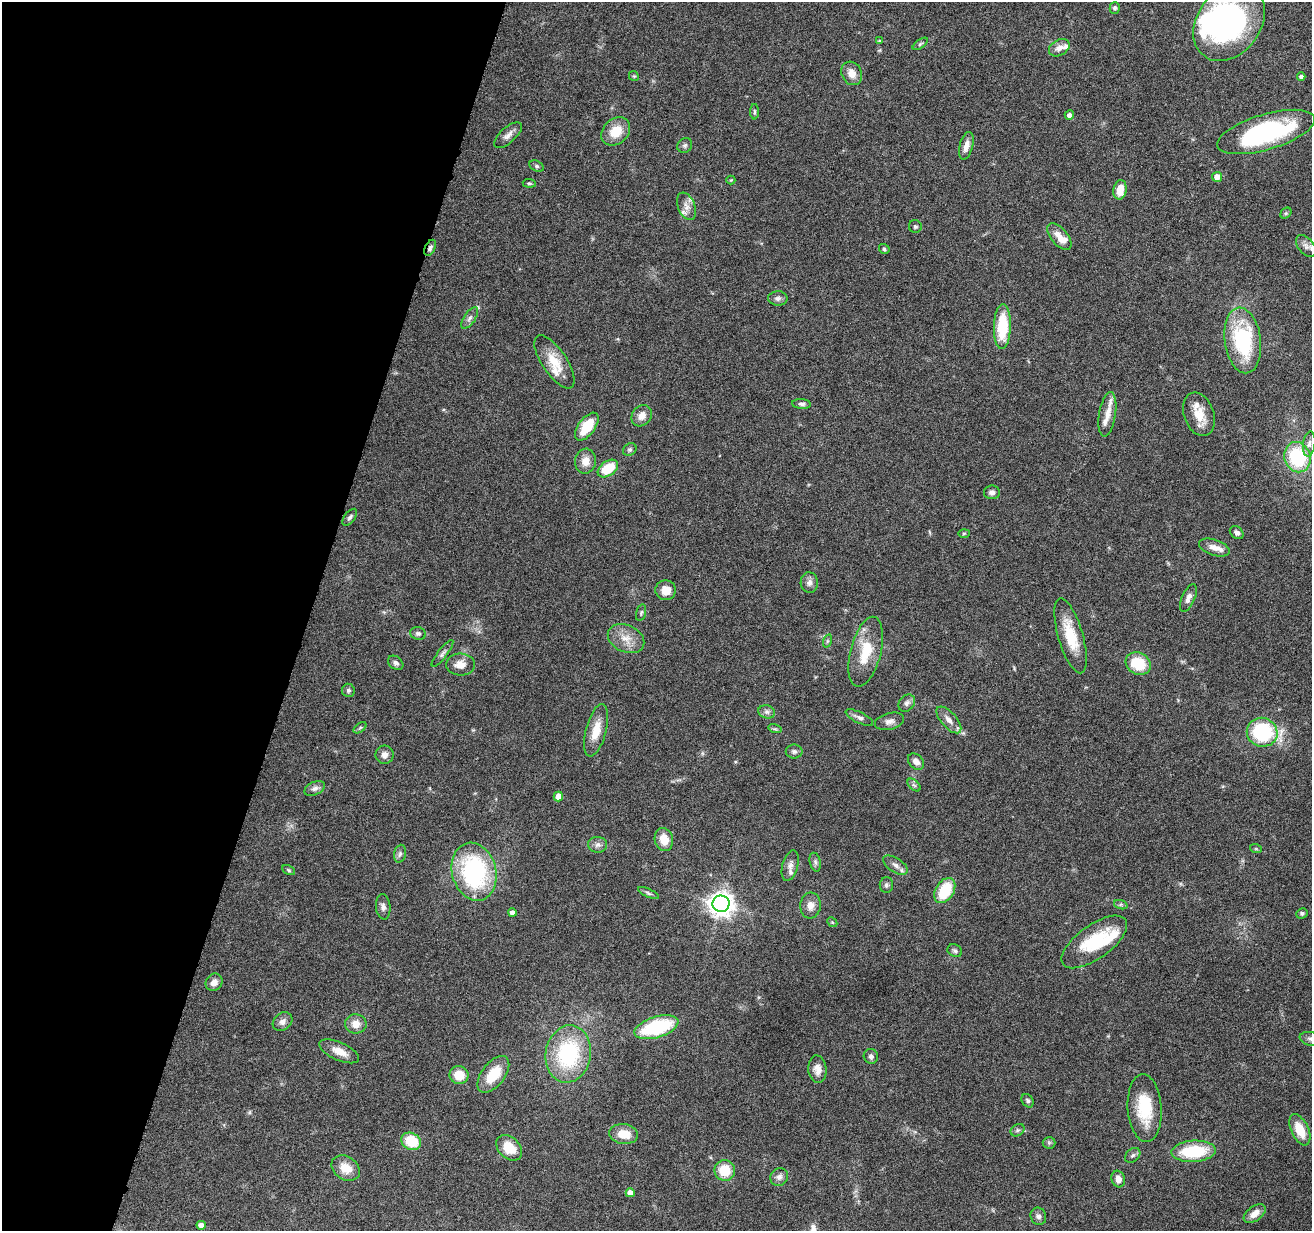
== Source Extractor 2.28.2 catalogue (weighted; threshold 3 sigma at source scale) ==
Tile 9 of 4 x 4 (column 1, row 3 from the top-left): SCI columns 3-1312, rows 1483-2711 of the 5244 x 5297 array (HDU 1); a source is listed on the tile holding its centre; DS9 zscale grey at full resolution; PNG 1314 x 1233 px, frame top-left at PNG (2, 2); each listed source drawn as its Kron ellipse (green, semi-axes under 4 px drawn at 4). Shown black and unused: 23% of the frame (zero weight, under 4 of 8 exposures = <1% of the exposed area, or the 3 px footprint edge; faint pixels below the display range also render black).
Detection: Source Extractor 2.28.2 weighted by HDU 2 'WHT'; one run over the whole footprint, this tile lists its part. Background 0.0595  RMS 0.0042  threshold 0.0172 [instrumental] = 3 sigma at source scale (4.09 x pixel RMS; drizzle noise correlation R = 1.36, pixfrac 0.8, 0.05/0.05 arcsec/px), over >= 5 px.
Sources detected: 139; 3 inside a brighter object's white glare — neither listed nor drawn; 10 inside a brighter listed object's ellipse — not listed separately; the other 126 listed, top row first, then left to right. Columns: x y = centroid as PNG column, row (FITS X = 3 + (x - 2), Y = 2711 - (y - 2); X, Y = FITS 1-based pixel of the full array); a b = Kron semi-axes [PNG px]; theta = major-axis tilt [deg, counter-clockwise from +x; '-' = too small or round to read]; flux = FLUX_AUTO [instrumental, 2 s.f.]
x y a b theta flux
1115 8 6 5 - 0.93
1229 22 42 31 53 83
880 41 4 3 - 0.49
920 44 9 4 36 0.71
1059 48 11 7 30 2.5
852 73 12 10 -63 3.6
634 76 5 4 - 0.46
1301 77 4 4 - 1.2
754 112 8 3 90 0.52
1069 115 4 4 - 1.6
616 131 16 12 41 8.2
1266 132 51 17 16 57
508 135 17 8 42 2.4
685 145 8 7 - 0.98
966 146 14 6 76 2.7
537 166 7 5 -27 0.79
1217 177 5 5 - 3.1
731 180 4 4 - 0.37
529 183 7 4 -6 0.6
1120 190 10 6 79 5.4
687 206 14 8 -68 2.7
1286 213 6 5 - 0.64
915 226 6 6 - 0.78
1059 236 16 8 -50 4
1306 246 13 7 -50 2.1
430 248 8 5 63 1.1
884 249 5 4 - 0.69
778 298 9 7 -2 1.4
470 318 12 5 56 1.5
1002 327 22 8 88 16
1243 340 33 18 -82 35
554 362 31 12 -56 8.4
802 404 9 5 -4 1
1107 414 22 8 81 3.7
1199 414 22 15 -70 7
642 416 11 9 50 3
587 427 16 8 53 11
1309 444 12 6 82 1.7
630 450 7 6 - 0.81
1297 457 15 13 -69 25
585 461 12 10 81 3.6
608 469 11 7 36 11
992 492 8 7 - 1.4
350 517 10 5 51 1
964 533 5 3 - 0.44
1237 533 7 5 -42 1.2
1214 547 16 7 -19 3.3
809 582 10 8 89 1.8
666 590 10 10 - 4
1188 598 15 6 65 2.1
641 613 8 4 74 0.67
418 633 8 6 -12 0.99
1071 636 39 12 -74 12
626 639 19 13 -25 5.3
827 641 7 4 71 0.58
866 652 36 15 76 13
442 653 16 4 53 1.3
396 663 8 6 -39 1.3
1138 663 13 10 -29 12
460 665 14 11 -3 3.8
348 690 6 6 - 0.92
907 703 9 7 48 1.5
767 712 8 6 -14 1.4
859 717 15 5 -25 1.6
949 720 16 7 -48 2.9
889 721 15 8 14 2.1
360 728 7 4 37 0.59
775 729 7 4 -17 0.59
596 730 27 10 75 6.7
1262 732 15 14 - 33
794 751 8 7 - 1.1
384 755 9 9 - 2
916 762 9 7 -46 2.2
914 785 8 4 -44 0.84
315 788 11 6 27 1.4
558 796 5 4 - 4.8
664 839 11 9 -77 5.9
598 845 9 8 - 1.7
1256 849 6 4 -18 0.4
400 854 9 6 78 1.1
815 862 9 5 -77 1
895 865 14 7 -33 2.1
790 866 16 7 75 2.2
289 870 7 4 -28 0.57
474 872 29 22 -76 50
886 885 8 6 88 1
945 890 14 9 59 14
648 893 11 4 -24 0.9
721 904 8 8 - 360
811 905 13 10 85 3.2
1121 905 7 4 -19 0.67
383 907 13 7 -84 1.6
512 913 4 4 - 2.2
1302 913 6 5 - 0.79
832 922 5 4 - 0.46
1094 942 38 17 36 20
955 951 7 6 - 0.87
214 982 9 8 - 2.7
282 1022 10 8 39 2
356 1024 11 9 -1 3.7
656 1027 23 10 17 29
1311 1039 11 6 -10 1.3
339 1051 21 9 -24 4.7
568 1054 29 22 80 36
871 1056 7 7 - 1.3
817 1069 14 9 -85 3.1
493 1074 21 11 52 9.8
459 1075 9 9 - 6.5
1028 1101 7 5 -58 0.9
1145 1108 34 17 -86 16
1017 1130 7 5 35 0.9
1300 1130 17 8 -65 8.2
624 1134 14 10 -8 6.5
411 1141 10 8 -27 11
1049 1143 6 6 - 0.66
509 1148 15 10 -45 7.8
1193 1151 22 10 4 20
1133 1155 8 6 43 0.97
346 1168 15 11 -34 5.7
725 1170 10 10 - 9.8
779 1177 9 8 - 1.7
1118 1179 8 6 -73 2.3
630 1193 4 4 - 3
1255 1214 12 7 36 3.3
1038 1216 9 7 -68 1.5
201 1225 4 4 - 2.4
Overlapping masked pixels (flux is a lower limit): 1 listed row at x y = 430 248
Isophote crosses this tile's border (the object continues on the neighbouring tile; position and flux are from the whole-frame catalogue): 2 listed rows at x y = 1229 22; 1311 1039